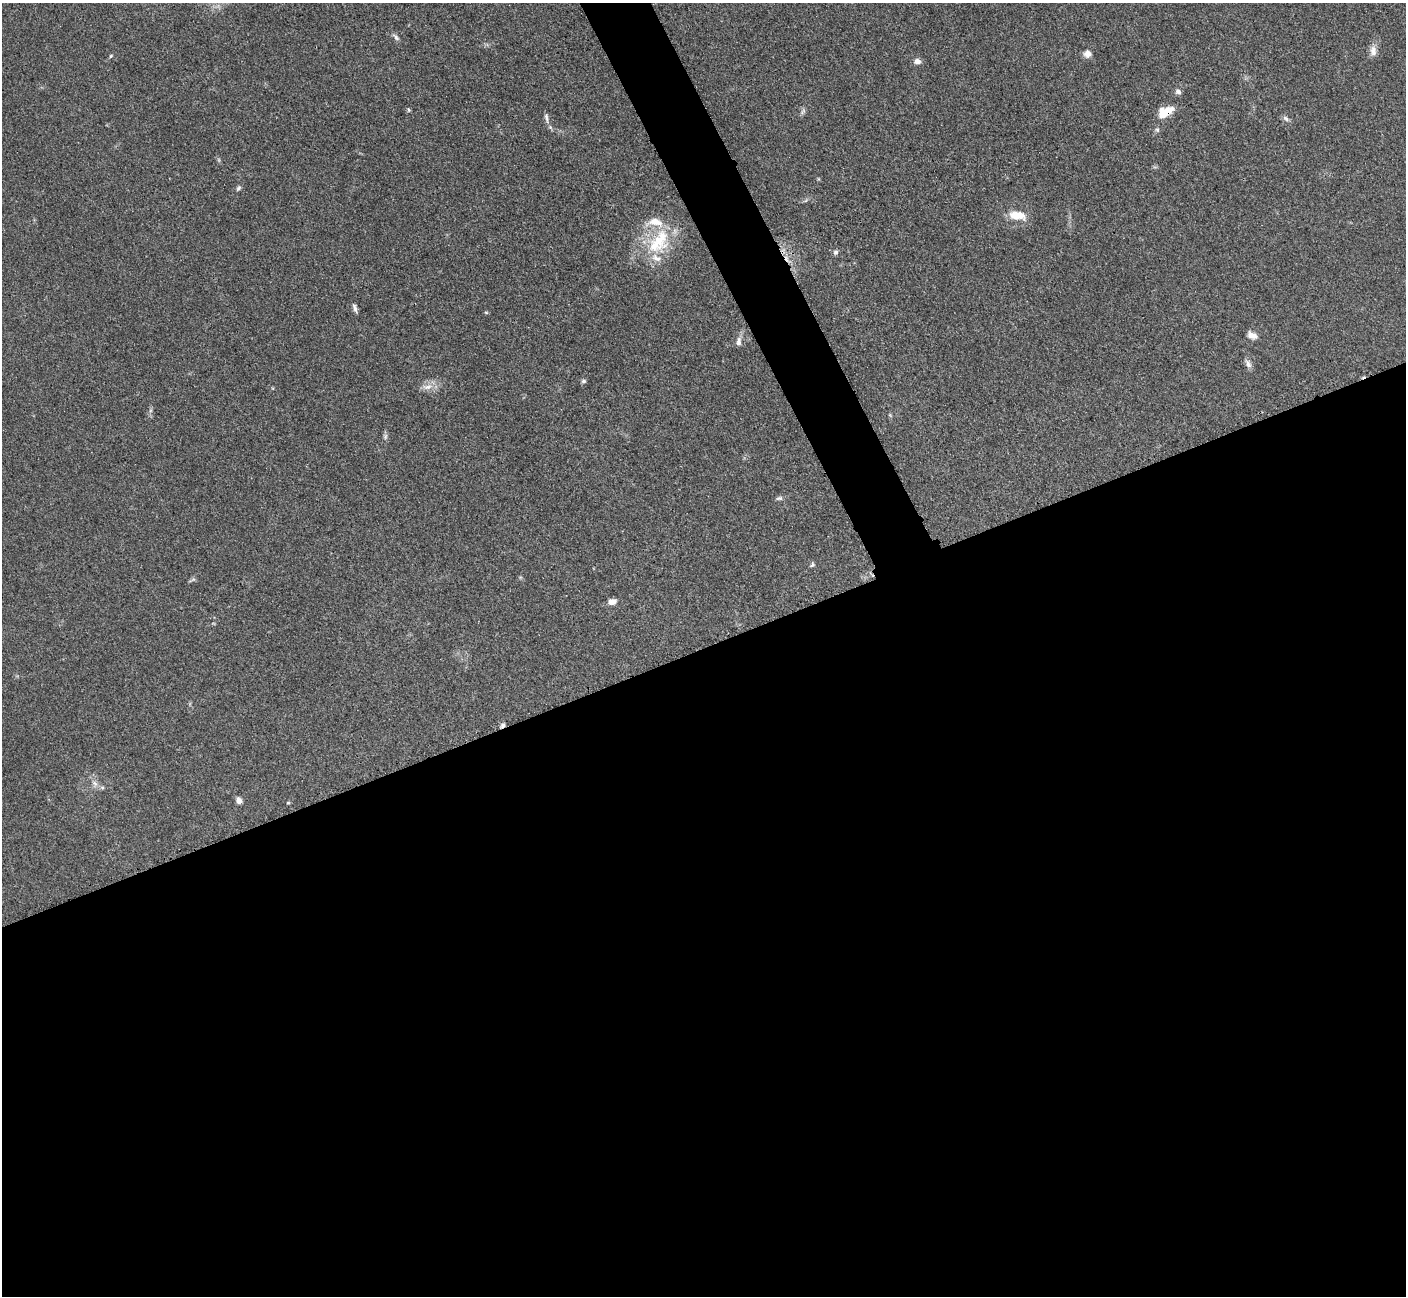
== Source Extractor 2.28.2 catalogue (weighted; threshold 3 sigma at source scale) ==
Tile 15 of 4 x 4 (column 3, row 4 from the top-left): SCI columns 2824-4227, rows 299-1592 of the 5647 x 5638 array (HDU 1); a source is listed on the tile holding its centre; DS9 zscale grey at full resolution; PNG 1408 x 1298 px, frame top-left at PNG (2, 3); no overlay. Shown black and unused: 52% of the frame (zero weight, under 3 of 4 exposures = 2% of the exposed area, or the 3 px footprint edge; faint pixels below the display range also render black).
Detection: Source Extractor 2.28.2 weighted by HDU 2 'WHT'; one run over the whole footprint, this tile lists its part. Background 0.0833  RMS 0.0058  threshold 0.026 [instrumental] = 3 sigma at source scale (4.5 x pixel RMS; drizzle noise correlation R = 1.50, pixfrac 1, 0.05/0.05 arcsec/px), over >= 5 px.
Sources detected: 37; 1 too faint to see at this stretch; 2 cosmic-ray / hot-pixel residue — not listed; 2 inside a brighter listed object's ellipse — not listed separately; the other 32 listed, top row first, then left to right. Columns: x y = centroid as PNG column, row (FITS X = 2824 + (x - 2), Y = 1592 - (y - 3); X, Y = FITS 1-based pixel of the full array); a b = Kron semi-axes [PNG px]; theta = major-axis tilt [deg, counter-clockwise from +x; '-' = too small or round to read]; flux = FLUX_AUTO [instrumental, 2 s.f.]
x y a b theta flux
396 37 12 5 -46 1.8
1373 51 15 9 -89 4
1087 54 10 9 - 3.3
111 56 5 4 - 0.73
917 61 8 6 1 3
1178 91 8 6 -40 2
409 110 6 4 -73 0.79
803 111 10 4 57 1.4
1165 112 18 10 28 12
546 118 15 5 -80 2.2
1286 118 10 5 -38 1.8
1157 130 7 5 -67 1.2
238 188 8 5 53 1.2
1017 215 21 10 -10 10
659 242 42 26 58 35
835 252 7 5 70 1.5
355 308 12 4 -72 1.9
486 312 5 4 - 0.7
1252 335 11 7 -27 3.9
739 341 13 7 83 3
1248 363 12 7 -65 2.6
584 381 7 5 0 1.1
427 387 17 7 8 4.8
150 411 7 4 72 1.2
385 437 8 6 88 1.5
779 498 9 5 7 1.5
812 565 6 5 - 1
193 579 6 6 - 1.1
612 602 10 7 13 3.5
95 783 10 7 -50 3.1
239 800 8 7 - 2.6
288 803 5 3 - 0.58
Overlapping masked pixels (flux is a lower limit): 1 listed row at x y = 1165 112